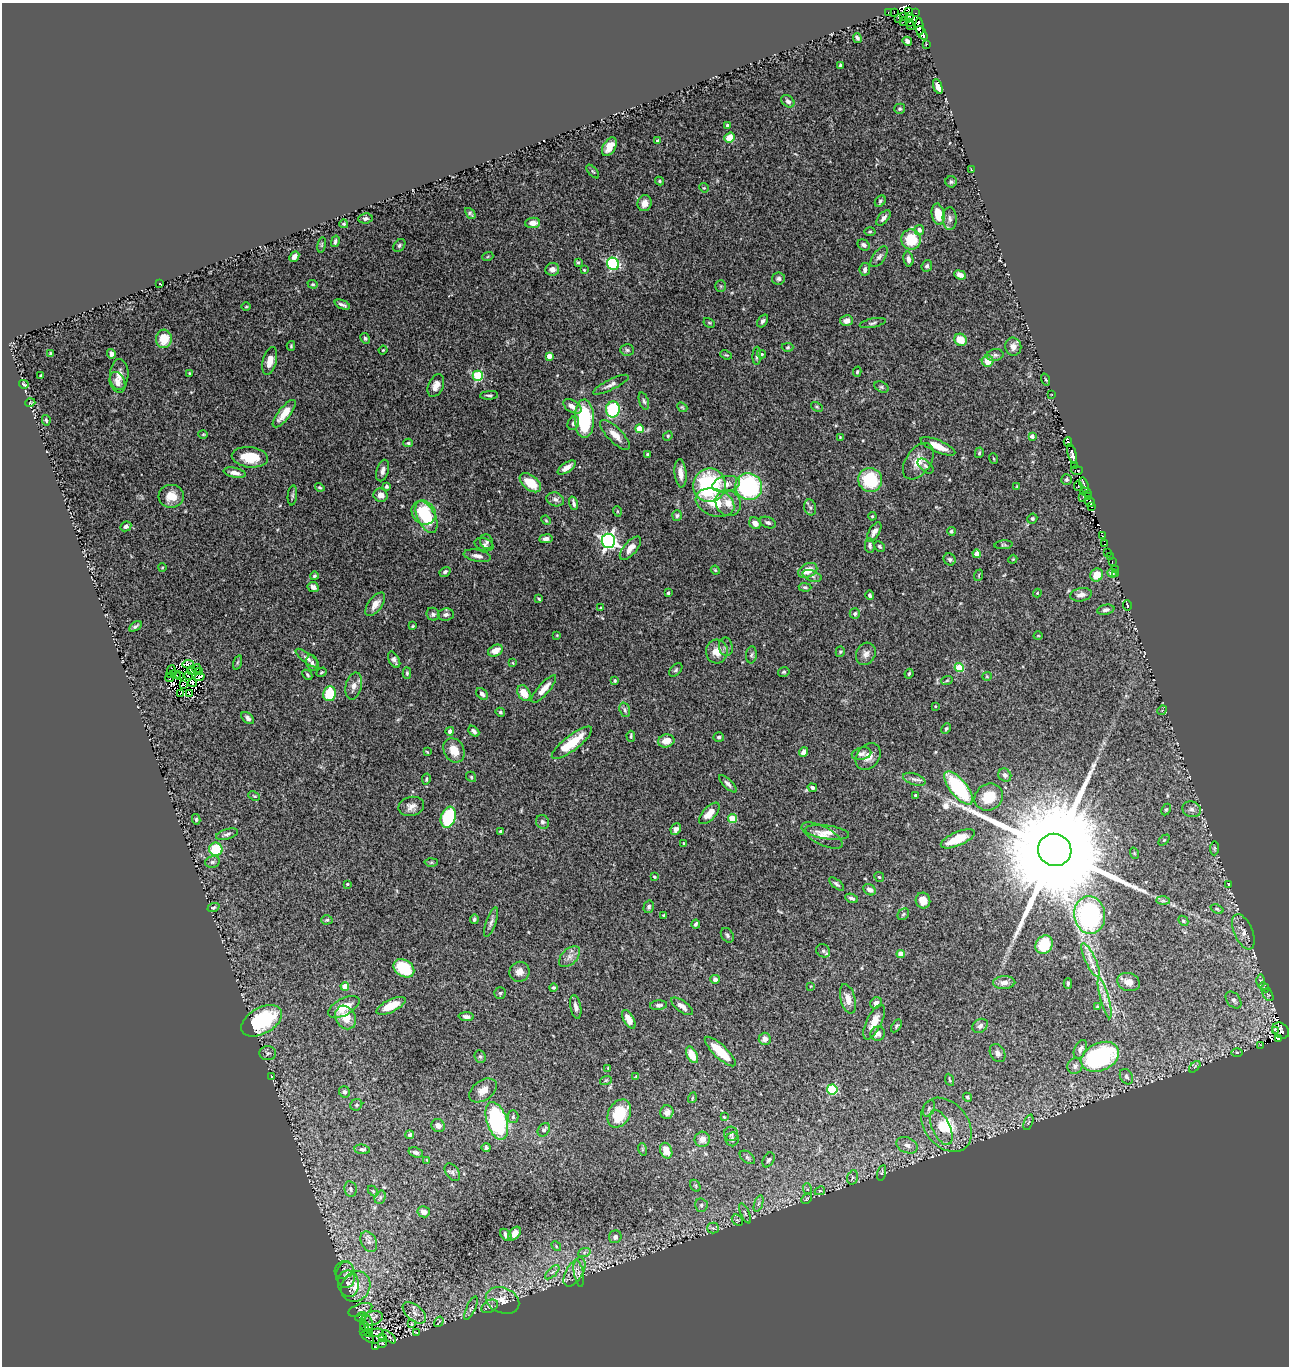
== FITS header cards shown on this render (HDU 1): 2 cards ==
NAXIS1  =                 1287
NAXIS2  =                 1364

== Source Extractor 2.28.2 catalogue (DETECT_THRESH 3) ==
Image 1287 x 1364 px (HDU 1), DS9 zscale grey, 1 PNG px = 1 image px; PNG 1291 x 1368 px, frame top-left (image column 1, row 1364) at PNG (2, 3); each listed source drawn as its Kron ellipse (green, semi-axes under 4 px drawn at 4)
Background 0.732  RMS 0.039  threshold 0.118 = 3 sigma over >= 5 px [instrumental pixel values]
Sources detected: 470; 14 with non-positive FLUX_AUTO (blend fragments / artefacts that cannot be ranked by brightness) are neither listed nor drawn; the other 456 listed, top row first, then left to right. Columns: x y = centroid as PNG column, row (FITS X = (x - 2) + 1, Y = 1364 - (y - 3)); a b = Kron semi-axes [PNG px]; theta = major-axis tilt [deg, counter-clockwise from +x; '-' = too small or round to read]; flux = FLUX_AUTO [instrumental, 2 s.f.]
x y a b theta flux
888 12 3 2 - 80
894 12 2 2 - 9.7
908 12 3 2 - 270
916 12 3 2 - 27
904 16 4 3 - 0.95
910 16 4 2 - 0.88
899 18 4 2 - 19
903 22 3 2 - 25
909 23 2 2 - 7.9
911 26 3 3 - 6.5
919 27 8 4 -85 230
922 33 8 4 -58 200
857 38 5 3 - 5.2
907 41 5 4 - 9.5
926 44 3 2 - 3
840 66 4 3 - 3.7
938 86 8 4 -69 16
788 101 7 5 -43 8.2
900 109 5 5 - 4.3
728 126 3 3 - 8.5
730 138 5 4 - 41
658 141 4 3 - 4.7
609 147 10 6 58 24
971 169 3 2 - 29
593 172 8 4 -48 4.2
660 181 4 3 - 3.6
951 182 6 5 - 4.5
704 188 5 4 - 3
880 201 6 4 47 5
644 203 8 7 - 17
470 213 6 3 -47 4.4
938 214 11 6 -79 51
365 218 7 5 6 7
883 218 9 5 50 11
950 218 11 7 -88 11
532 223 7 5 5 19
344 224 4 4 - 3.3
919 230 5 5 - 11
870 231 5 3 - 3
911 239 10 10 - 85
335 241 6 4 76 5.8
322 245 8 4 81 3.1
399 245 7 5 51 5.1
863 245 6 5 - 7
488 256 5 3 - 2.5
294 257 5 4 - 10
879 257 12 6 53 9.1
908 259 7 5 -79 10
578 262 4 3 - 3.1
613 264 6 5 - 330
927 266 6 5 - 7
552 269 7 6 - 14
865 269 6 5 - 8.8
584 270 4 3 - 2.6
960 275 6 4 -22 15
778 279 6 6 - 6.8
160 284 3 2 - 1.7
313 284 5 4 - 2.9
721 286 5 5 - 3.5
342 305 8 3 -21 6.6
246 307 5 3 - 2.5
763 321 7 4 55 6.8
847 321 6 5 - 12
709 323 6 4 -28 3.5
873 323 13 4 12 6.5
365 338 6 4 -58 4.6
164 339 9 8 - 52
961 340 6 5 - 40
291 346 5 4 - 3.1
788 347 6 4 2 3.1
1013 347 9 8 - 17
383 350 4 3 - 2.1
627 350 7 5 -3 5.2
50 354 3 2 - 3.3
111 354 5 4 - 9.1
761 354 4 3 - 3.7
726 355 6 3 -23 3
995 355 8 5 9 7.6
549 356 4 4 - 22
757 356 9 4 87 6.8
270 361 14 7 75 26
988 361 6 5 - 36
857 372 5 4 - 3.4
189 373 3 2 - 2.4
119 374 15 9 88 20
41 375 3 3 - 3.5
478 376 5 5 - 180
1046 380 6 3 -71 2.7
117 382 11 7 -70 14
24 384 5 2 - 3.3
611 385 19 5 26 13
436 386 12 7 66 19
881 387 7 5 -27 5.2
489 395 9 3 4 4.9
1052 395 3 2 - 4.5
644 401 9 4 -71 5.8
30 403 5 3 - 2
572 406 10 5 -32 16
682 407 6 4 -42 3.1
817 407 6 4 -30 3.9
613 409 8 7 - 200
284 414 17 6 52 35
584 419 19 9 -89 230
46 420 5 3 - 4.3
573 423 7 5 65 7.3
639 429 4 4 - 59
203 434 4 4 - 2.7
615 435 20 7 -46 26
668 436 5 4 - 3.7
1032 436 4 4 - 11
840 437 3 2 - 1.8
1068 442 5 3 - 270
408 443 5 3 - 3.9
938 446 18 6 -23 36
979 453 5 4 - 4.2
1072 454 10 4 -75 420
647 455 3 3 - 4.7
250 457 18 10 -6 73
994 458 5 2 - 2.5
918 461 20 12 55 39
926 466 9 5 -41 6
1074 466 3 2 - 45
567 468 10 4 35 17
1077 470 6 3 -1 8.7
383 471 11 6 74 12
235 473 11 5 -12 14
681 473 14 6 -85 24
1066 479 5 5 - 4.6
870 480 12 11 - 130
530 483 12 7 -39 63
726 484 14 8 12 25
709 485 17 16 - 300
1084 485 8 3 -73 92
387 486 4 4 - 6.6
1017 486 3 3 - 1.8
1078 486 5 2 - 15
320 487 5 4 - 3.4
749 487 13 13 - 330
1086 492 6 3 -29 91
292 495 10 4 84 4.9
381 495 7 6 - 20
171 496 13 11 4 42
1088 496 3 3 - 93
1083 497 3 2 - 7.8
555 499 9 6 -19 11
1089 502 5 4 - 69
574 503 7 3 -74 7.1
715 503 20 13 -19 66
728 503 14 12 -52 33
810 507 8 6 -73 6.7
1092 507 3 2 - 79
617 511 5 3 - 2.5
424 513 13 11 -44 110
677 515 5 5 - 4.9
872 516 4 3 - 2.7
426 517 17 9 -64 68
1032 519 5 5 - 4.3
546 520 5 4 - 2.6
768 522 8 5 -21 6.9
755 523 6 5 - 18
126 526 6 4 27 8.2
951 531 4 4 - 4.5
874 532 11 5 59 13
1103 536 3 2 - 10
546 539 7 4 8 9.3
608 541 7 7 - 840
487 542 7 6 - 6.3
1104 544 3 2 - 54
484 545 10 6 -19 8.1
870 545 7 5 -89 6.9
1004 545 9 4 4 4.3
879 546 6 4 -45 4.6
630 548 14 6 49 23
1108 553 3 3 - 20
977 554 4 4 - 28
477 556 14 6 -11 14
1110 557 3 2 - 2.4
950 559 6 5 - 5.2
1013 559 4 3 - 2.3
1112 561 3 2 - 5.9
162 568 4 3 - 1.8
1115 569 2 2 - 3.5
715 570 4 4 - 3
808 570 10 6 25 37
445 572 6 4 31 5.5
1112 573 5 4 - 11
1116 573 3 2 - 6.3
979 575 6 3 71 2.3
1097 575 7 6 - 40
314 576 4 4 - 4.6
812 576 10 5 -19 7.5
313 587 6 5 - 11
805 587 6 4 -2 4.2
668 593 3 3 - 4.3
1037 593 4 4 - 2.7
870 595 5 4 - 4.9
1081 595 11 6 11 15
539 599 4 4 - 3.2
375 604 14 7 53 21
1127 605 5 2 - 3.2
601 608 3 3 - 4.7
1106 610 9 5 11 8.5
433 614 7 6 - 7.3
446 614 8 6 8 7.7
855 614 5 5 - 5.6
135 626 7 3 31 5.4
413 626 3 2 - 2.6
557 635 3 2 - 1.9
1038 636 4 3 - 1.8
726 647 9 7 -80 8.9
495 651 8 5 26 26
717 651 12 11 - 29
840 652 5 4 - 3.7
866 654 11 9 64 15
751 655 8 5 84 5.1
307 658 14 5 -37 11
394 660 9 5 -60 10
237 662 7 3 71 3.8
312 663 8 6 -71 7
513 663 3 3 - 2.1
188 664 6 2 5 6.3
197 668 4 2 - 5.3
959 668 4 4 - 100
191 670 4 3 - 2.7
676 670 8 5 46 5
171 672 7 2 75 9.2
199 672 3 2 - 5.1
321 672 5 4 - 3
784 672 6 4 15 3.9
407 673 5 4 - 4
175 674 5 2 - 1
909 674 5 3 - 3.3
307 675 5 3 - 4
179 676 3 2 - 2.7
188 676 3 2 - 1.4
987 676 5 4 - 2.8
200 677 5 3 - 0.87
170 678 4 3 - 2.8
615 680 4 3 - 4.2
947 680 6 3 20 3
192 683 4 3 - 5.2
184 685 4 2 - 2.1
354 686 14 8 76 18
544 689 17 5 49 27
180 693 3 2 - 4.8
189 693 3 2 - 5.8
524 693 8 6 -58 35
329 694 7 6 - 94
482 694 7 5 -48 8.3
935 706 3 2 - 1.8
625 710 7 5 -71 5.6
1162 710 5 4 - 3.1
500 712 5 4 - 3.9
248 718 7 5 -41 9.6
946 729 5 3 - 3.8
450 731 4 4 - 12
474 731 6 4 -43 7.7
631 736 5 3 - 3.6
719 737 5 5 - 5.4
666 741 8 6 12 27
572 743 24 7 38 83
454 750 13 10 -61 42
427 752 4 2 - 2.4
804 752 5 4 - 18
862 754 10 6 12 10
868 756 14 11 51 24
1005 775 7 6 - 7.6
471 777 5 4 - 3.5
426 779 5 3 - 3.2
914 779 11 5 -18 9.6
728 784 11 4 -45 8.9
812 788 5 4 - 5.7
959 788 20 8 -51 240
915 795 3 3 - 2.8
254 796 6 4 -24 2.7
989 797 15 13 33 66
411 806 13 9 14 17
1192 809 9 7 -18 13
1166 810 6 4 62 3.8
709 813 13 6 48 30
448 817 11 7 71 210
196 819 5 4 - 3.9
732 819 4 4 - 83
542 822 7 6 - 8.1
676 829 6 5 - 9.9
501 831 4 3 - 3.6
827 832 22 7 -8 23
227 834 11 5 17 7.9
822 835 23 9 -28 25
958 839 18 7 23 71
1164 840 6 4 44 3.4
683 843 3 2 - 2.1
1215 848 7 4 85 3.9
216 849 6 6 - 91
1055 850 17 16 - 110000
1134 853 5 3 - 2.1
212 862 7 5 14 6.8
431 862 6 4 2 3.8
654 877 3 3 - 2.7
879 877 5 4 - 3.5
347 884 4 3 - 2.7
836 884 9 4 -40 5.5
1228 884 3 2 - 1.6
870 890 7 5 -36 12
852 898 6 3 -21 6.8
923 901 8 7 - 29
1163 901 7 4 -1 4.8
649 907 6 5 - 5
213 908 6 4 22 4.2
1217 909 7 4 -22 4.2
903 914 6 5 - 4.8
663 915 3 3 - 2.5
1090 915 19 15 -81 500
474 919 5 4 - 4.2
327 920 6 4 4 4.1
1183 921 5 4 - 4
491 922 15 5 71 10
696 924 4 3 - 4.6
1243 932 19 9 -67 24
727 935 8 6 -56 6
1044 945 9 8 - 69
823 951 7 6 - 6.6
901 954 4 4 - 31
570 957 13 7 45 15
1090 960 18 5 -65 23
404 968 11 8 -34 84
519 972 10 9 - 18
715 979 5 4 - 9.1
1261 981 6 4 90 4.6
1004 982 11 6 2 13
1128 982 12 9 -20 22
1068 984 5 3 - 4.8
345 986 4 4 - 46
811 986 3 2 - 1.8
1264 987 6 4 -44 4.1
553 988 4 4 - 4.1
500 993 6 5 - 4.4
1268 995 7 4 -55 4.3
1105 998 21 4 -75 18
848 999 15 7 -75 23
1234 1000 9 6 -50 11
876 1003 6 5 - 11
658 1005 8 5 5 9
391 1006 16 6 25 51
682 1006 13 5 -37 15
344 1007 17 8 28 55
576 1007 12 5 -79 13
1097 1007 3 3 - 3.1
346 1017 12 9 -59 44
466 1017 8 4 -4 9.5
629 1019 10 5 -60 23
262 1021 22 13 30 230
874 1022 19 7 64 36
896 1026 7 4 56 3.6
980 1026 8 6 38 9
1275 1030 3 2 - 3.8
1281 1031 9 7 -39 7
878 1034 7 7 - 13
1278 1038 4 3 - 72
765 1039 6 6 - 12
1261 1045 3 2 - 1.6
1080 1049 10 6 65 12
720 1051 20 6 -44 73
1237 1052 6 4 -1 3.2
268 1053 8 7 - 6.3
998 1053 9 7 -58 11
692 1055 9 5 -62 41
480 1057 6 5 - 4.8
1100 1057 20 14 25 400
1075 1066 8 7 - 10
1195 1067 7 4 45 4.2
608 1068 4 4 - 2.3
271 1077 4 3 - 2.8
636 1077 4 3 - 2.4
1126 1077 8 6 -60 8.6
606 1080 6 4 18 3.8
950 1080 6 3 -67 3.4
832 1089 5 5 - 200
483 1090 15 9 35 26
344 1092 6 5 - 6.5
967 1097 5 4 - 3.9
692 1098 5 3 - 2.4
356 1105 6 5 - 5.9
929 1108 8 5 64 7
667 1112 7 6 - 11
619 1114 15 10 61 97
513 1117 6 5 - 6.2
724 1117 3 2 - 2.4
497 1121 19 10 -72 340
1028 1122 8 2 68 3.2
946 1125 30 21 -51 110
438 1126 7 6 - 11
941 1127 19 9 -65 33
544 1130 7 5 53 8.9
731 1134 7 7 - 7.8
410 1135 4 4 - 5.3
702 1139 7 7 - 22
732 1139 7 6 - 7.6
907 1145 11 7 -24 15
486 1148 4 4 - 5
362 1149 8 5 -6 6.8
642 1149 6 4 -72 3
666 1151 8 6 -68 36
416 1152 7 5 -20 7.7
747 1157 9 5 -36 6
427 1160 4 4 - 2.2
768 1160 8 5 61 6.3
452 1172 10 6 -55 7.2
882 1173 8 3 77 3.2
853 1177 7 5 74 5.3
695 1186 6 4 -61 4.3
351 1189 8 6 -78 6.9
807 1189 6 4 -71 4.6
373 1191 6 4 -45 2.9
820 1191 5 4 - 3.5
380 1197 7 5 71 5.4
807 1199 6 3 44 3.1
758 1204 9 4 71 6.6
701 1205 7 6 - 7.2
424 1212 6 5 - 13
745 1213 11 4 -67 6.4
737 1220 6 4 -43 4.8
713 1228 6 5 - 5.5
514 1233 8 5 51 21
506 1235 7 4 -49 9.2
615 1237 6 6 - 9.8
369 1242 11 7 -61 14
556 1246 5 4 - 2.9
584 1253 6 4 20 5.1
344 1270 9 8 - 9.6
552 1272 9 3 45 6.2
574 1272 16 8 58 22
579 1274 13 4 -79 9.4
346 1275 13 9 90 15
348 1284 13 10 -81 19
356 1287 16 14 51 50
503 1300 17 12 -23 35
490 1306 9 6 31 7.3
471 1308 13 4 65 7.3
360 1310 12 5 19 9.3
414 1313 14 7 -39 16
361 1317 6 4 30 3.6
371 1319 12 7 17 11
439 1322 5 2 - 2.6
411 1324 3 2 - 1.7
369 1325 9 2 -83 3.8
364 1326 5 2 - 2.5
364 1331 3 2 - 5.5
416 1332 3 2 - 1.7
368 1333 4 2 - 3.8
376 1333 7 3 5 5.3
367 1337 7 2 -37 7.3
382 1337 3 3 - 5.1
389 1337 8 3 -44 1.7
382 1343 4 4 - 2.8
375 1346 3 2 - 3.4
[14 non-positive-flux detections neither listed nor drawn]